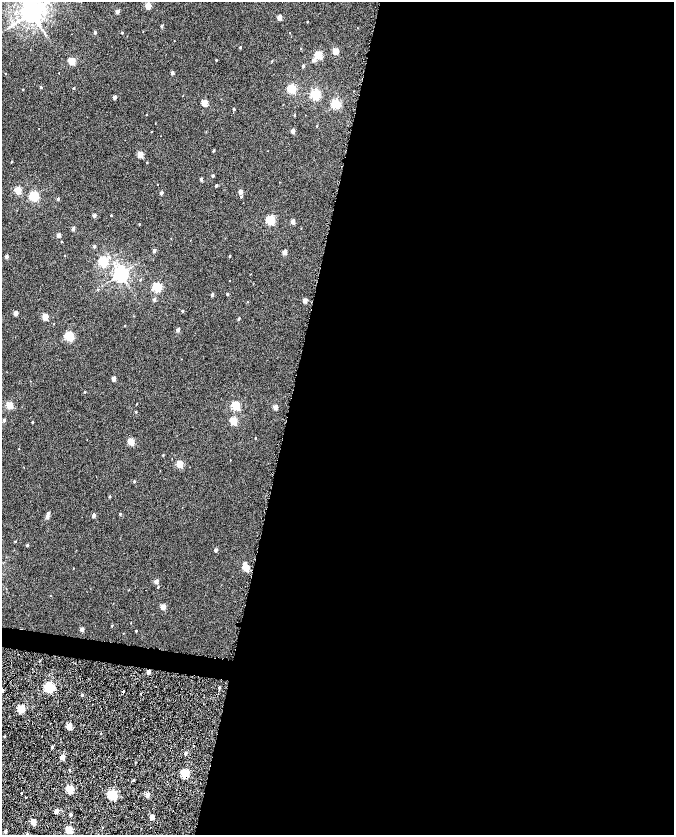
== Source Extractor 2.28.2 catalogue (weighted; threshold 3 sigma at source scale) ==
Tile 12 of 4 x 4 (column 4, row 3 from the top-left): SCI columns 4035-5378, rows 1947-3611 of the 5378 x 7161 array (HDU 1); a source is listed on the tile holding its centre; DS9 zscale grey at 2 x 2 block average (1 PNG px = mean of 2 x 2 image px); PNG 676 x 837 px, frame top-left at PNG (2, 2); no overlay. Shown black and unused: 59% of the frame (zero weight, under 7 of 14 exposures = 4% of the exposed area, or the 3 px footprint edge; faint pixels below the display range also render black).
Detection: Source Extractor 2.28.2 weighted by HDU 2 'WHT'; one run over the whole footprint, this tile lists its part. Background -0.013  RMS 0.0053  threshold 0.0217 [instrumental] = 3 sigma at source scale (4.09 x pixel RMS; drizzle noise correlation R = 1.36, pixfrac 0.8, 0.0396/0.0396 arcsec/px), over >= 5 px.
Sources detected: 151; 6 cosmic-ray / hot-pixel residue — not listed; the other 145 listed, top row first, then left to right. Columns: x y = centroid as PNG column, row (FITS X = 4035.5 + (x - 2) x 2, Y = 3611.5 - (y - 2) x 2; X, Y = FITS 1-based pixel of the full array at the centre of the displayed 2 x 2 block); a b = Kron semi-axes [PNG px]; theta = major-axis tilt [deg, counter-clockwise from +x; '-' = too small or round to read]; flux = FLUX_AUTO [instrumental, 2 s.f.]
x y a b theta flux
148 6 3 3 - 22
117 11 2 2 - 6.9
31 13 5 5 - 1100
279 17 3 2 - 12
307 22 2 2 - 0.53
161 26 3 2 - 1.8
42 30 3 2 - 0.71
95 32 2 2 - 2.2
122 33 2 2 - 1
289 33 2 2 - 0.33
240 47 3 2 - 1
301 49 2 2 - 0.45
335 51 3 3 - 21
318 55 3 3 - 44
216 60 2 2 - 0.67
314 60 2 2 - 5.8
71 61 3 3 - 38
272 61 2 2 - 0.59
303 66 2 2 - 2
59 73 2 2 - 0.28
172 73 2 2 - 3.8
5 74 2 2 - 0.39
41 87 2 2 - 1.2
73 88 2 2 - 1.2
291 89 3 3 - 74
23 90 2 2 - 0.56
315 94 3 3 - 93
114 97 2 2 - 5.1
204 103 3 3 - 23
335 104 3 3 - 84
234 109 2 2 - 1.2
146 114 2 2 - 0.44
294 115 3 2 - 0.67
155 123 2 2 - 0.29
317 126 3 2 - 0.55
293 131 2 2 - 6
213 150 2 2 - 1.2
140 154 3 3 - 18
11 161 2 2 - 0.77
147 163 2 2 - 0.49
213 176 2 2 - 1.7
201 179 2 2 - 3.2
216 186 2 2 - 2.3
18 190 3 3 - 28
240 192 3 2 - 6.9
161 193 2 2 - 4.2
34 196 3 3 - 90
241 197 3 3 - 1
58 199 2 2 - 1.5
111 215 2 2 - 1.1
94 216 2 2 - 4.6
270 220 3 3 - 66
292 222 3 2 - 8.4
139 224 2 2 - 0.48
301 228 2 2 - 0.31
73 229 2 2 - 4.3
58 235 2 2 - 7.1
62 241 2 2 - 0.55
94 246 3 3 - 1.6
154 250 2 2 - 2.8
284 252 3 2 - 9.1
64 255 2 2 - 0.44
229 256 2 2 - 0.98
6 257 2 2 - 3.6
103 261 3 3 - 83
120 274 4 4 - 380
140 280 3 2 - 0.69
229 281 2 2 - 0.29
253 284 2 2 - 0.28
157 287 3 3 - 68
97 289 3 2 - 0.5
227 294 2 2 - 1.2
212 295 2 2 - 3.1
154 300 3 3 - 2.6
305 300 3 2 - 8.7
182 311 3 2 - 0.97
15 313 2 2 - 9.6
45 317 3 2 - 20
238 319 5 2 - 0.98
54 324 3 2 - 0.33
125 326 2 2 - 0.39
178 330 2 2 - 4.5
69 336 3 3 - 87
113 378 3 2 - 7.8
85 392 2 2 - 0.81
136 404 2 2 - 0.45
9 405 3 3 - 28
235 406 3 3 - 60
275 407 3 2 - 11
136 412 3 2 - 0.84
4 420 2 2 - 2.6
233 421 3 3 - 36
32 422 2 2 - 1.2
255 438 2 2 - 0.55
131 442 3 3 - 25
163 455 2 2 - 0.72
179 464 3 3 - 27
134 481 3 2 - 0.94
109 496 3 2 - 0.92
48 513 3 2 - 2
120 514 2 2 - 1.3
94 516 3 2 - 4.2
47 517 2 2 - 5.4
15 541 2 2 - 0.62
27 545 2 2 - 1.6
216 550 2 2 - 2.9
245 564 3 2 - 5.1
73 568 2 2 - 0.33
246 568 3 3 - 25
156 581 3 2 - 7.3
158 587 3 2 - 0.74
128 590 2 2 - 0.34
50 595 2 2 - 0.25
163 607 3 2 - 15
112 626 3 2 - 0.64
82 629 2 2 - 6.4
136 631 2 2 - 0.82
148 672 2 2 - 7.5
49 688 3 3 - 130
219 688 2 2 - 1.6
2 690 3 2 - 4.5
141 694 2 2 - 0.81
82 695 2 2 - 1.8
21 708 3 3 - 35
69 726 3 2 - 22
101 734 2 2 - 0.44
4 736 3 2 - 0.71
52 747 3 3 - 1.3
185 753 2 2 - 2.6
62 757 3 2 - 12
135 762 2 2 - 0.43
69 770 2 2 - 0.63
185 774 3 3 - 62
133 780 3 2 - 0.76
70 789 3 3 - 46
21 793 2 2 - 0.7
112 795 3 3 - 81
147 795 2 2 - 9.7
26 797 2 2 - 0.99
56 811 2 2 - 9.8
70 815 2 2 - 2.7
152 817 3 2 - 13
33 822 3 3 - 19
69 830 3 3 - 34
5 831 2 2 - 2.9
Overlapping masked pixels (flux is a lower limit): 5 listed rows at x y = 148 672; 2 690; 141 694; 62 757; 185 774
Isophote crosses this tile's border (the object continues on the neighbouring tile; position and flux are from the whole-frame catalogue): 2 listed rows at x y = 31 13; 2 690